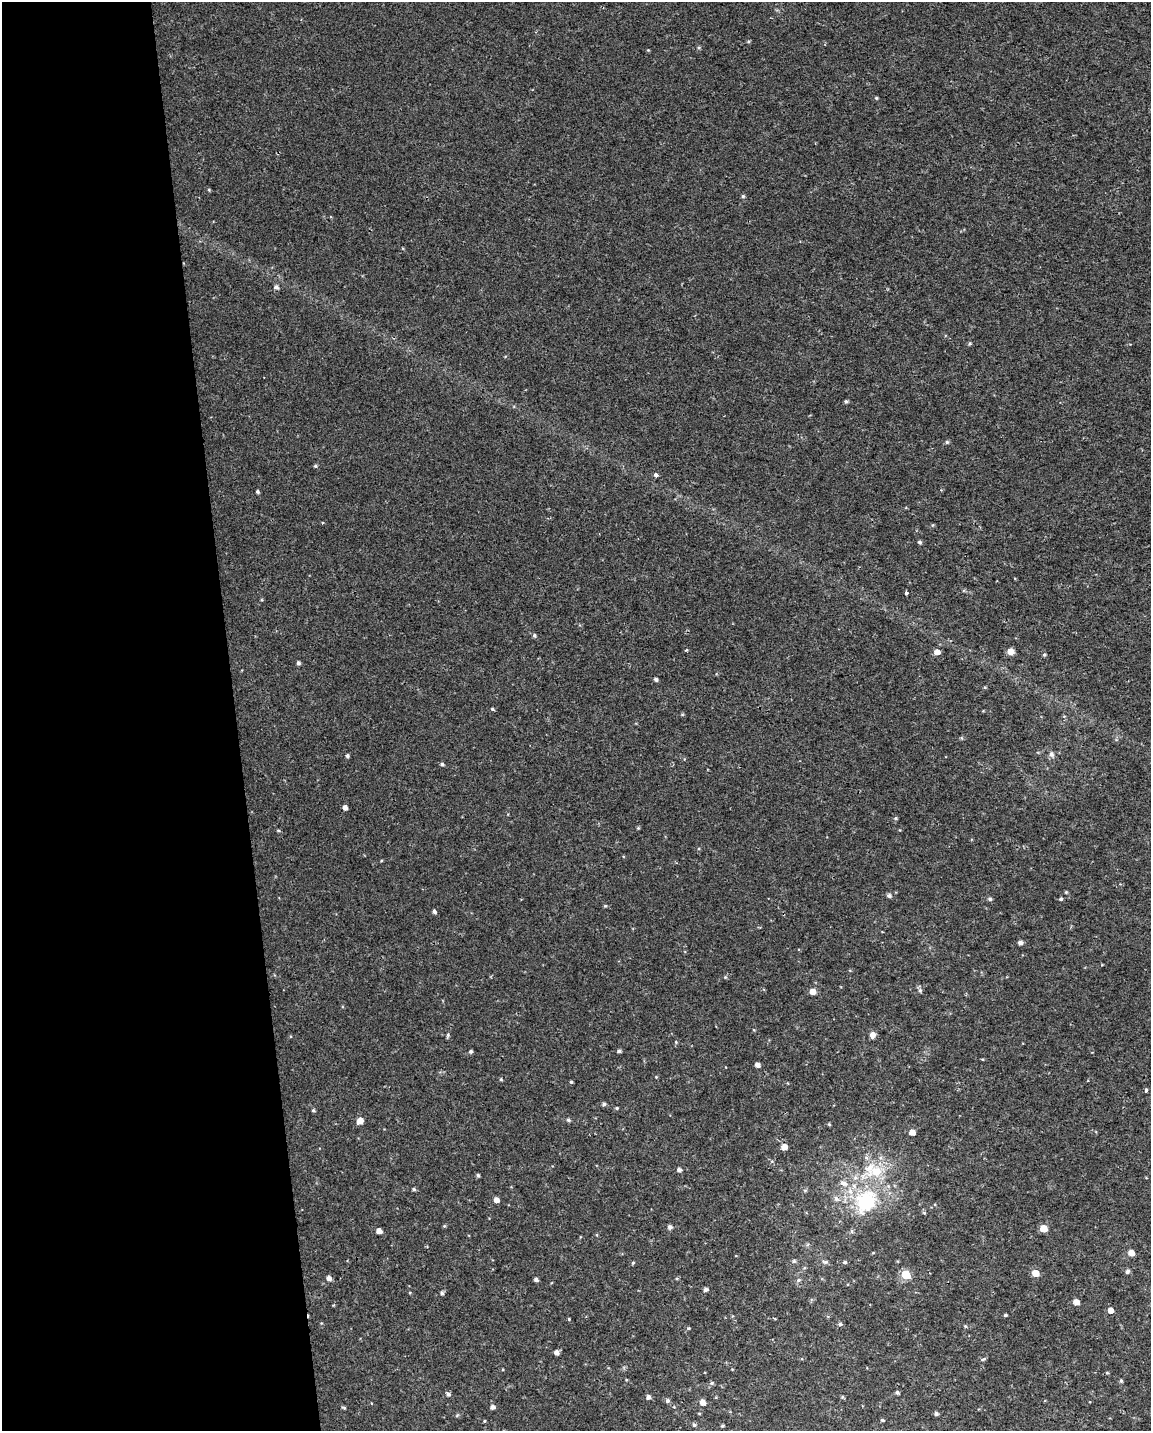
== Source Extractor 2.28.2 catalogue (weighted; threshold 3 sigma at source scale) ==
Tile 5 of 4 x 3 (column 1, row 2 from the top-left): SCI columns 1-1149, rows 1481-2909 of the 4595 x 4347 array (HDU 1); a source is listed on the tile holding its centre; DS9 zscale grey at full resolution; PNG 1153 x 1433 px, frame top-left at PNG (2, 2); no overlay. Shown black and unused: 20% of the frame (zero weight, under 2 of 3 exposures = <1% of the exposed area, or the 3 px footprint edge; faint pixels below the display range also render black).
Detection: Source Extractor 2.28.2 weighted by HDU 2 'WHT'; one run over the whole footprint, this tile lists its part. Background 0.00345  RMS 0.003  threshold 0.0136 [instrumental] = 3 sigma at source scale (4.5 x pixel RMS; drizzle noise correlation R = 1.50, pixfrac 1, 0.0396/0.0396 arcsec/px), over >= 5 px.
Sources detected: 111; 1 inside a brighter object's white glare — not listed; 3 inside a brighter listed object's ellipse — not listed separately; the other 107 listed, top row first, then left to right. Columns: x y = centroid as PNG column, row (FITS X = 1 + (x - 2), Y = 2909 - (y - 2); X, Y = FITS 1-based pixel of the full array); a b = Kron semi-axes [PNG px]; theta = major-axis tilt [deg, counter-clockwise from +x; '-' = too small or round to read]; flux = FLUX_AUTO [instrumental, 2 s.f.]
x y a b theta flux
699 48 5 3 - 0.34
876 98 4 4 - 0.3
209 190 5 3 - 0.29
743 196 4 4 - 0.48
276 287 6 5 - 0.79
970 343 5 4 - 0.36
846 401 4 4 - 0.49
947 442 5 5 - 0.46
315 466 5 4 - 0.43
655 475 4 3 - 1.3
258 492 4 3 - 0.49
933 525 5 3 - 0.29
920 542 5 4 - 0.52
906 593 4 3 - 1.4
534 635 5 4 - 0.48
937 652 5 4 - 2.5
1010 652 5 5 - 3.1
1044 655 4 4 - 0.43
298 663 4 4 - 0.68
656 679 4 3 - 0.76
492 709 4 3 - 0.35
962 738 6 3 -70 0.29
1051 754 7 6 - 0.99
347 756 4 4 - 0.53
442 764 5 4 - 0.44
345 807 4 4 - 1.3
895 818 5 5 - 0.4
638 828 4 4 - 0.28
279 831 5 3 - 0.37
1066 892 4 4 - 0.29
889 896 5 5 - 0.75
990 899 5 4 - 0.59
1061 899 4 4 - 0.46
605 906 4 4 - 0.34
434 911 5 4 - 0.7
1020 943 5 4 - 1.1
725 977 5 4 - 0.35
920 990 6 5 - 0.56
813 992 5 5 - 2.3
448 1035 6 4 71 0.44
872 1035 6 5 - 1.6
471 1051 4 4 - 0.61
619 1051 4 4 - 0.67
982 1059 4 3 - 0.25
757 1065 4 4 - 1.5
501 1079 4 4 - 0.33
571 1082 4 4 - 0.36
1146 1090 4 3 - 0.49
604 1104 5 4 - 0.62
617 1108 4 3 - 0.4
313 1110 4 4 - 0.45
568 1120 5 4 - 0.51
360 1121 6 5 - 2.7
829 1124 4 4 - 0.32
912 1132 5 4 - 2.5
784 1147 5 5 - 2.2
772 1161 5 3 - 0.31
679 1170 4 4 - 0.9
876 1172 26 15 6 9.2
478 1175 4 4 - 0.49
414 1189 4 4 - 0.51
805 1190 6 4 18 0.35
865 1199 37 27 1 21
496 1200 5 4 - 1.9
444 1226 4 4 - 0.31
670 1227 5 4 - 1
1043 1229 5 5 - 4.8
379 1231 4 4 - 2.1
1131 1253 5 4 - 2.8
794 1261 5 5 - 0.45
825 1262 9 4 -11 0.62
845 1262 5 4 - 0.48
633 1263 4 4 - 0.33
1127 1271 5 5 - 0.79
1035 1273 5 5 - 4.5
906 1275 5 5 - 14
329 1278 5 5 - 1.3
536 1280 4 3 - 0.79
798 1280 6 5 - 0.52
706 1290 5 4 - 0.8
442 1293 5 4 - 0.56
1076 1302 5 4 - 2.5
1110 1310 5 4 - 2
1005 1315 4 3 - 0.42
569 1319 3 2 - 0.25
840 1324 5 5 - 0.51
965 1326 5 4 - 0.34
689 1328 4 4 - 0.27
556 1352 4 4 - 1.3
983 1359 7 4 26 0.44
1107 1373 5 3 - 0.29
1121 1381 5 4 - 0.43
712 1383 6 5 - 0.56
897 1392 4 4 - 0.59
448 1394 6 5 - 0.72
648 1397 4 4 - 1.1
842 1397 5 3 - 0.29
667 1401 5 5 - 0.69
703 1402 5 5 - 2
344 1407 7 3 -9 0.36
493 1407 5 4 - 1.1
936 1414 4 4 - 0.69
457 1415 6 4 20 0.35
882 1420 4 3 - 0.42
484 1421 4 3 - 0.29
694 1425 5 4 - 0.51
722 1426 4 3 - 0.37